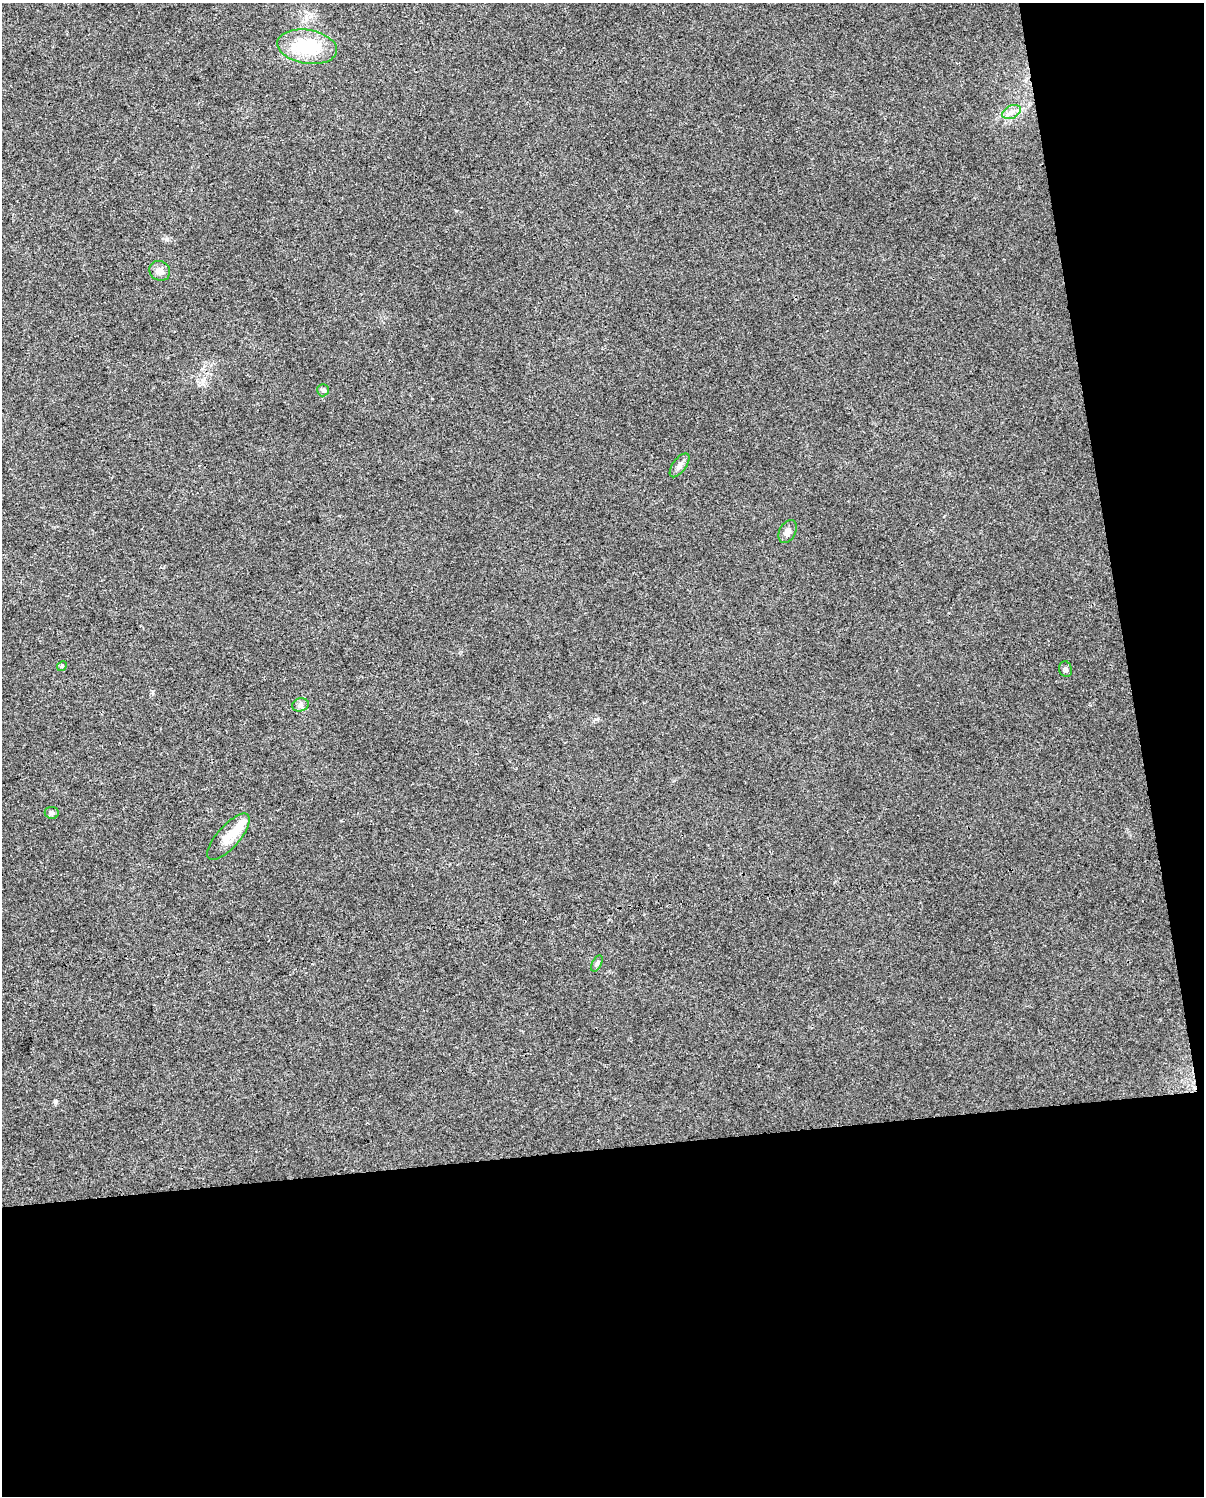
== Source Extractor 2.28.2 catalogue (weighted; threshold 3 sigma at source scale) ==
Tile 12 of 4 x 3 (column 4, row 3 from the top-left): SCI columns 3605-4806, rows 70-1563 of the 4806 x 4576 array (HDU 1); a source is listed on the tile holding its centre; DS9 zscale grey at full resolution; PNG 1206 x 1498 px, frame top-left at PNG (2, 3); each listed source drawn as its Kron ellipse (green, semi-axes under 4 px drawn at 4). Shown black and unused: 29% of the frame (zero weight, under 3 of 4 exposures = <1% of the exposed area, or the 3 px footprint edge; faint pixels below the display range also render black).
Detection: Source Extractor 2.28.2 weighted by HDU 2 'WHT'; one run over the whole footprint, this tile lists its part. Background 0.0315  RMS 0.0041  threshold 0.0183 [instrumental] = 3 sigma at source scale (4.5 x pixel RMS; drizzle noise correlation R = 1.50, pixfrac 1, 0.0396/0.0396 arcsec/px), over >= 5 px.
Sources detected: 13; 1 inside a brighter listed object's ellipse — not listed separately; the other 12 listed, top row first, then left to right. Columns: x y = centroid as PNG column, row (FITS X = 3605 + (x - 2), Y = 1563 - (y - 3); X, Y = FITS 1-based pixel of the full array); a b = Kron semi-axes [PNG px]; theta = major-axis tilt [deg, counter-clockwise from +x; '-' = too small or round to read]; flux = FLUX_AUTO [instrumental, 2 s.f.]
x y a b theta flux
307 47 30 17 -9 22
1011 112 10 6 27 2
160 271 11 9 -36 2.7
323 390 6 6 - 0.79
679 465 14 6 54 1.9
788 531 12 8 62 2.1
62 666 5 4 - 0.57
1066 669 8 6 -71 1
300 705 8 6 14 1.3
52 813 7 6 - 0.96
228 837 29 11 49 7.2
597 963 9 4 64 0.87
Unlisted compact peaks at least as high as the median listed source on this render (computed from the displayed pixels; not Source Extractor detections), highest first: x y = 167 239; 56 1101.